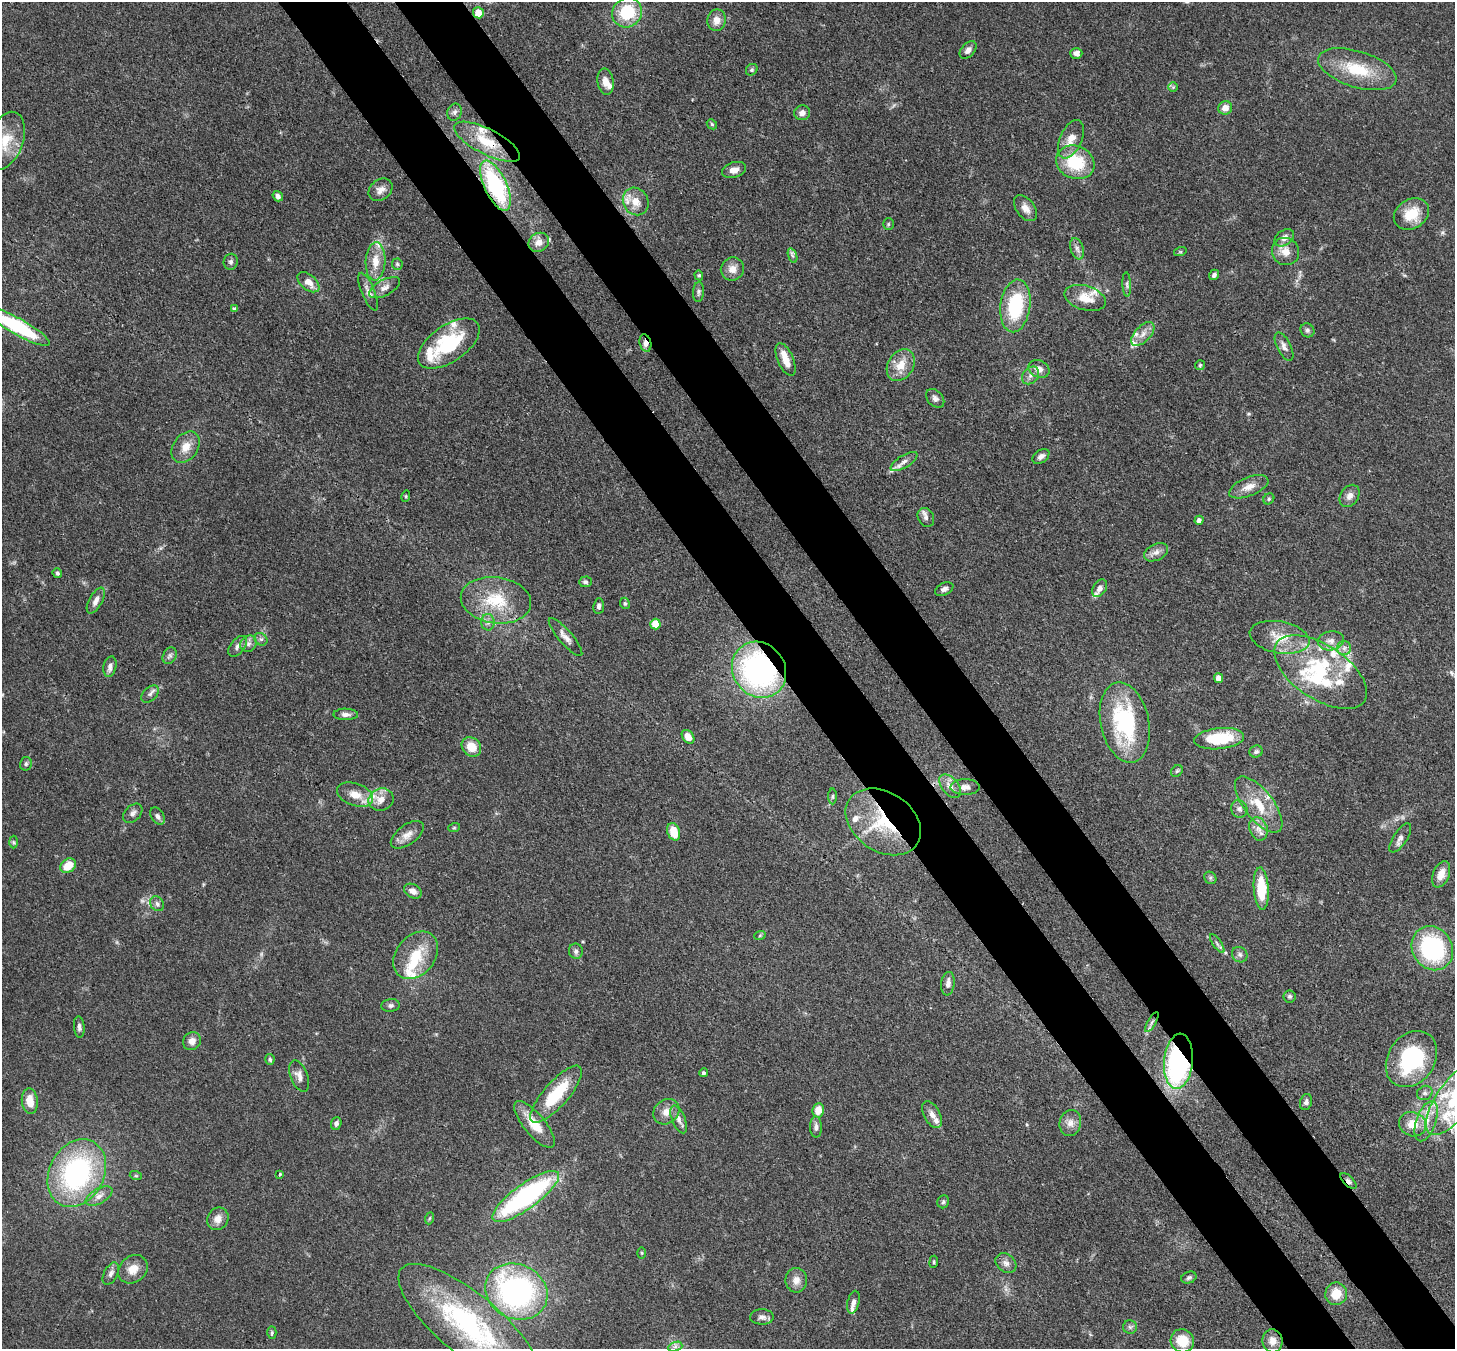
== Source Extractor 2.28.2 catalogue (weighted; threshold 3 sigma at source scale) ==
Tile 6 of 4 x 4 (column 2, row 2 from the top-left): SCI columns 1531-2983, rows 3038-4384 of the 5967 x 5939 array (HDU 1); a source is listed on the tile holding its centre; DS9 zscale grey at full resolution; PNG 1457 x 1351 px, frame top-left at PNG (2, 2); each listed source drawn as its Kron ellipse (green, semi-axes under 4 px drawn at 4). Shown black and unused: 9% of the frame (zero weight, under 3 of 4 exposures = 7% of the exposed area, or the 3 px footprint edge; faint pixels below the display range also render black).
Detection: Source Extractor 2.28.2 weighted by HDU 2 'WHT'; one run over the whole footprint, this tile lists its part. Background 0.0985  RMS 0.0041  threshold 0.0186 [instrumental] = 3 sigma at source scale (4.5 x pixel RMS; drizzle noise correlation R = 1.50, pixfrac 1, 0.05/0.05 arcsec/px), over >= 5 px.
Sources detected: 202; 2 inside a brighter object's white glare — neither listed nor drawn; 22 inside a brighter listed object's ellipse — not listed separately; the other 178 listed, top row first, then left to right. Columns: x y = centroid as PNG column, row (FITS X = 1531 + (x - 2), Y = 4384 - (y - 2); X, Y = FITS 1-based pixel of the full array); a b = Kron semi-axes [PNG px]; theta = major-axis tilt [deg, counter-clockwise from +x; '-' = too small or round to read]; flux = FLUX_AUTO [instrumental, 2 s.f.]
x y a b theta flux
478 13 5 5 - 6
627 13 15 14 - 19
717 20 11 9 80 3.5
968 50 10 6 48 2
1076 53 6 5 - 2
1357 69 41 18 -17 18
752 70 6 5 - 0.8
605 82 13 8 -83 3.5
1173 87 5 5 - 0.47
1225 108 7 6 - 3.4
454 112 9 7 68 1.4
802 113 8 7 - 2.1
712 124 6 4 -47 0.55
1071 139 20 11 66 5.7
6 141 30 17 70 12
487 142 36 12 -27 14
1075 162 20 16 -22 20
734 170 12 7 17 3
495 186 27 11 -65 45
380 190 13 10 36 2.9
278 196 5 4 - 1.5
636 201 14 12 -60 5.8
1025 208 15 9 -53 3.3
1411 214 18 14 30 9.9
888 224 6 5 - 0.64
1284 238 11 7 33 2.3
539 242 11 9 31 3.4
1077 249 11 6 -72 1.8
1286 251 14 13 - 4.6
1180 252 6 4 18 0.49
792 256 8 4 -71 0.95
375 261 19 10 87 6.8
231 262 8 7 - 1.3
397 264 6 5 - 0.74
732 269 12 11 - 3.6
699 275 5 4 - 0.53
1214 275 5 5 - 1.2
308 282 13 7 -40 4.2
1127 284 12 4 -87 1.1
385 288 17 8 29 2.9
368 292 20 6 -68 2.6
698 292 10 5 86 1.1
1085 298 21 12 -16 7.6
1015 306 26 15 82 28
234 309 4 4 - 0.74
17 326 37 8 -29 41
1307 330 7 6 - 1
1143 334 15 7 47 3.4
645 343 9 5 -74 2.5
449 344 35 18 35 31
1284 347 15 7 -63 2.1
785 359 17 8 -67 4.8
901 365 17 13 58 6.8
1200 365 5 5 - 0.6
1039 369 11 8 -25 3.2
1031 375 10 7 46 2
935 398 11 7 -46 1.7
186 447 17 12 53 5.4
1041 456 9 6 36 1.9
904 462 15 6 32 2.2
1249 487 21 9 22 4.2
406 496 6 3 73 0.47
1349 496 12 9 56 2.6
1269 499 6 5 - 0.7
926 517 10 7 -61 1.7
1199 520 4 4 - 1.5
1156 552 13 8 25 2.5
57 573 5 4 - 0.89
585 582 6 5 - 0.94
1100 588 9 6 57 2
944 589 10 6 25 1.6
496 600 35 23 -8 20
96 601 14 6 61 2.5
625 603 6 4 -68 0.66
599 606 8 5 83 1.2
488 622 8 6 -88 1.6
655 624 5 5 - 13
565 637 24 6 -49 3
1280 637 30 16 -10 10
261 639 7 5 -42 1
1331 641 13 9 9 3.3
248 644 9 7 43 1.9
238 646 12 7 52 1.9
1344 648 7 7 - 1.6
170 656 9 6 63 1.2
110 667 10 6 78 1.9
759 670 29 26 -54 96
1321 672 53 27 -33 36
1219 678 5 4 - 2.8
150 694 10 6 44 1.5
346 714 12 5 -1 1.8
1125 722 41 24 -78 42
688 737 7 5 -53 4
1219 739 25 10 6 20
471 747 10 9 - 6.1
1256 752 7 6 - 0.91
26 764 7 6 - 0.91
1177 771 6 5 - 0.71
950 786 13 8 -50 2.9
965 787 14 8 1 2.6
355 795 19 11 -20 6.3
832 796 8 4 89 0.69
381 800 13 11 20 4.9
1259 805 34 14 -52 13
1239 809 9 8 - 1.5
133 813 11 7 45 1.8
157 816 9 6 -59 1.3
883 822 41 29 -34 32
454 828 6 3 19 0.45
1258 829 12 9 -70 3.1
674 832 9 6 -73 8.2
407 835 19 10 36 3.9
1400 838 17 7 57 2.3
13 842 6 4 -88 0.59
68 866 8 6 40 8
1441 874 14 8 68 4.5
1210 878 7 5 -47 0.8
1261 889 21 7 -86 15
413 891 9 6 -31 2.6
157 904 8 6 -57 1.2
760 935 6 3 20 0.53
1217 944 11 2 -55 0.87
1432 948 23 20 -57 46
576 951 7 7 - 1.3
416 955 26 19 51 13
1240 955 8 7 - 1.3
948 984 12 6 83 2.3
1290 996 6 6 - 0.86
390 1005 9 6 6 1.2
1152 1022 11 3 60 1.4
79 1027 11 5 -85 1.3
192 1041 9 8 - 2.7
270 1059 5 4 - 0.77
1411 1059 30 23 55 38
1178 1061 27 14 85 86
703 1073 4 4 - 0.76
299 1076 16 8 -69 3
1425 1093 8 7 - 1.3
556 1094 36 12 49 20
1454 1099 43 17 55 27
30 1101 13 8 -84 6.2
1306 1102 8 6 74 1.2
818 1110 7 5 81 5.6
666 1112 14 11 38 3.9
932 1115 14 8 -62 2.9
679 1119 15 6 -68 2.4
1426 1121 21 9 70 6.5
336 1123 6 5 - 1.2
1070 1123 13 10 77 3.2
534 1124 29 10 -50 9.4
1412 1124 14 12 -21 6.6
816 1127 10 6 -89 1.5
77 1173 36 27 62 72
280 1174 3 3 - 0.58
136 1176 6 4 -18 0.58
1348 1181 10 5 -44 1.7
99 1196 15 7 30 2.7
526 1196 40 12 36 70
943 1202 6 6 - 0.83
430 1218 6 4 70 0.59
218 1219 11 10 - 3.5
642 1253 6 4 -89 0.44
934 1262 6 3 83 0.49
1006 1263 11 9 -39 2.2
133 1269 16 13 40 5.3
111 1274 12 6 63 1.8
1189 1278 8 5 22 0.94
796 1280 12 11 - 3.2
516 1292 32 27 -26 93
1336 1294 11 11 - 7.3
853 1302 11 6 77 1.6
762 1317 11 7 -1 1.8
469 1324 87 30 -39 74
1130 1327 7 7 - 1.1
272 1333 6 4 87 0.61
1182 1341 12 11 - 9.6
1273 1341 11 10 - 3.5
675 1347 7 4 19 1.2
Overlapping masked pixels (flux is a lower limit): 8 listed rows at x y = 478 13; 487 142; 495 186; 645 343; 759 670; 883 822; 1178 1061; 1348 1181
Isophote crosses this tile's border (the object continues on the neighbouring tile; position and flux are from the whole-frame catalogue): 4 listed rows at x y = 6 141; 17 326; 1454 1099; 469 1324